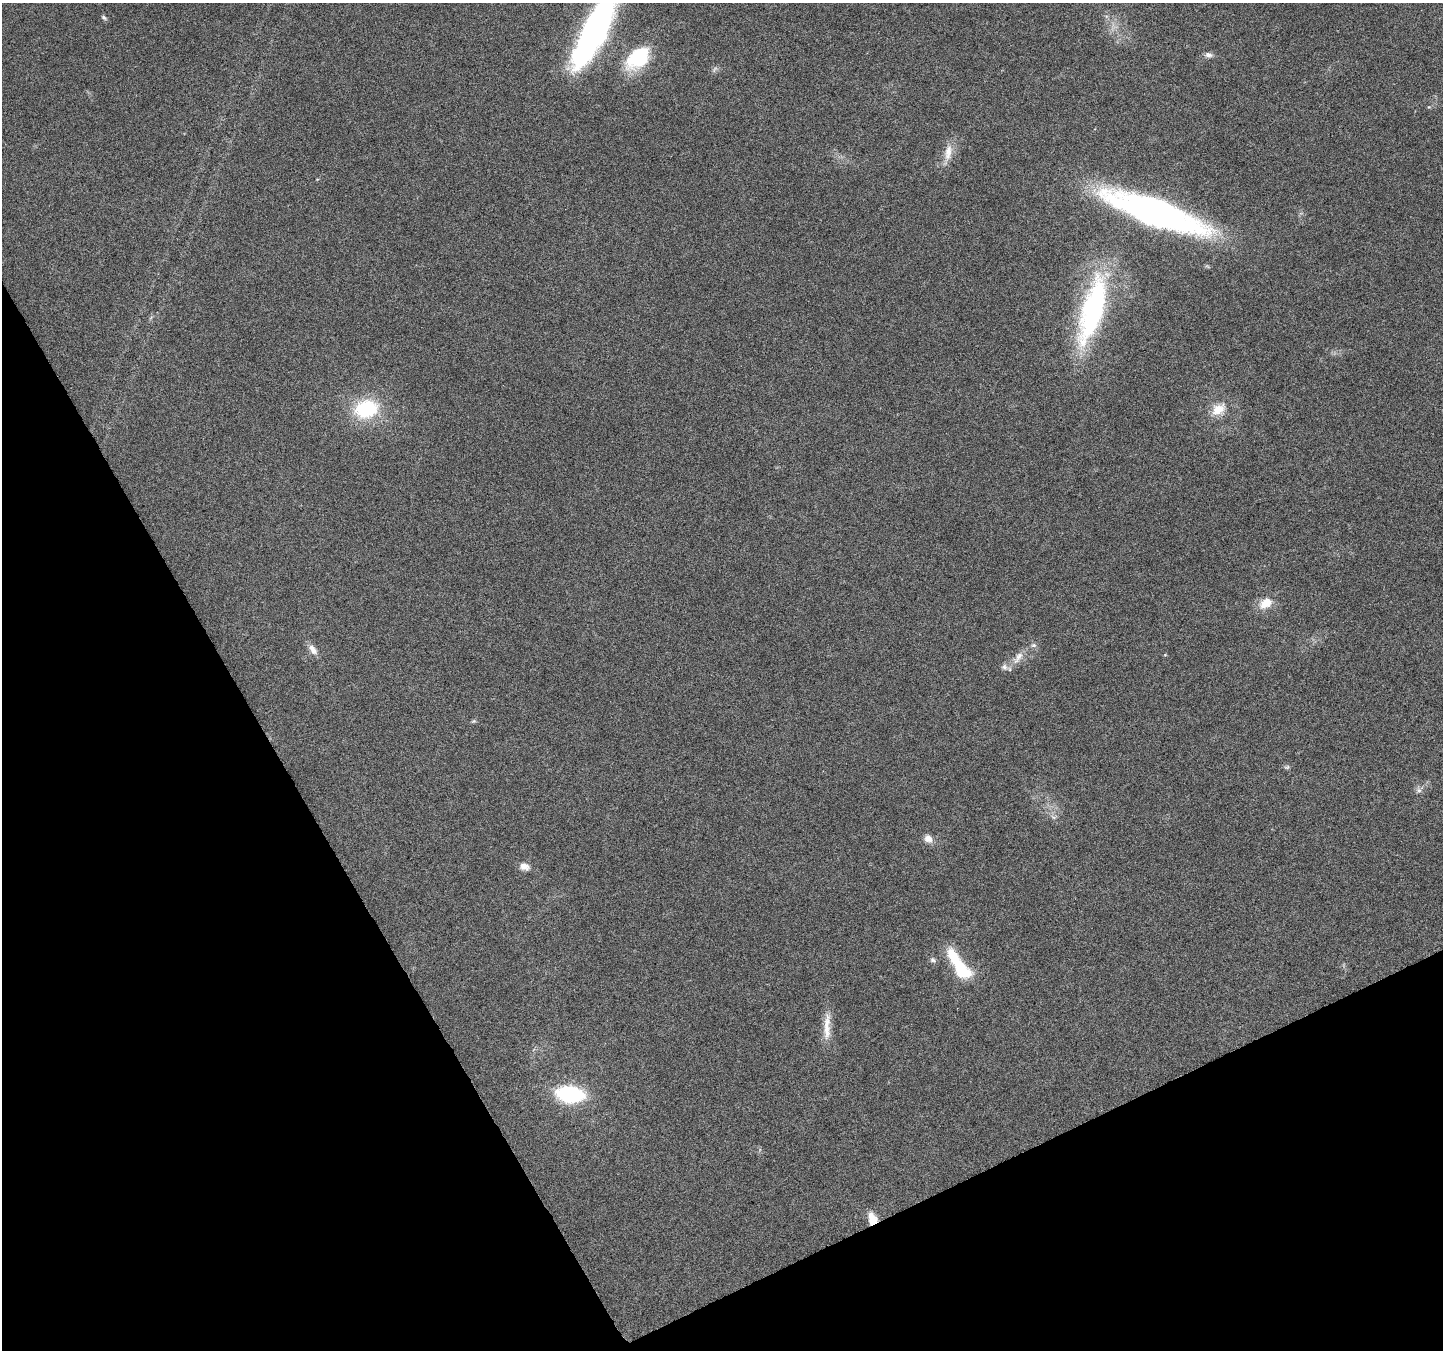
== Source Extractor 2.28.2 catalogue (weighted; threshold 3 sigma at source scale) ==
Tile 14 of 4 x 4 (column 2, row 4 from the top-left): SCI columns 1445-2885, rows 160-1507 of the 5767 x 5649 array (HDU 1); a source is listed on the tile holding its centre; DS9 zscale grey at full resolution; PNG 1445 x 1352 px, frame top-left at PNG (2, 3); no overlay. Shown black and unused: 26% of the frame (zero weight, under 4 of 8 exposures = <1% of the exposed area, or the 3 px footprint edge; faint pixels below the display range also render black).
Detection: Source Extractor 2.28.2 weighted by HDU 2 'WHT'; one run over the whole footprint, this tile lists its part. Background 0.0378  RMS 0.0028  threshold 0.0113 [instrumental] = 3 sigma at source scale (4.09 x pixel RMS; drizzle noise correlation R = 1.36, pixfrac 0.8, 0.0396/0.0396 arcsec/px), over >= 5 px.
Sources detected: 27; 1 too faint to see at this stretch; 1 inside a brighter object's white glare — not listed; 1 inside a brighter listed object's ellipse — not listed separately; the other 24 listed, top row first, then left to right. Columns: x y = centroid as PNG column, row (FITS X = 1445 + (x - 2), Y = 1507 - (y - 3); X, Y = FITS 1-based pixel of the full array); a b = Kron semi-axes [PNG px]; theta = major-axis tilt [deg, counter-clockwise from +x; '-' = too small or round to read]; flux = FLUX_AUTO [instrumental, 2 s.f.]
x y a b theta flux
104 17 8 5 -38 0.53
594 31 86 22 64 70
1208 55 10 7 -8 0.97
638 58 32 20 41 15
948 152 23 9 82 3.1
1155 213 91 22 -20 110
1093 310 78 22 74 48
366 409 26 19 12 17
1218 409 20 13 33 4.3
1265 603 17 12 33 3.8
1034 645 8 6 0 0.65
313 649 16 8 -51 1.8
1018 657 23 8 57 2.6
1004 667 9 8 - 1
474 721 6 5 - 0.39
1419 790 7 6 - 0.77
1053 817 8 4 -45 0.59
928 838 11 9 -51 1.8
525 867 13 9 -19 1.7
933 960 9 6 -24 0.65
961 969 25 16 -45 9.8
827 1025 38 9 84 4.1
570 1094 21 12 -6 30
873 1221 10 9 - 2.8
Overlapping masked pixels (flux is a lower limit): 1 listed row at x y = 873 1221
Isophote crosses this tile's border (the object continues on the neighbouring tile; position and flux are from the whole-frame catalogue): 1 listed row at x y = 594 31